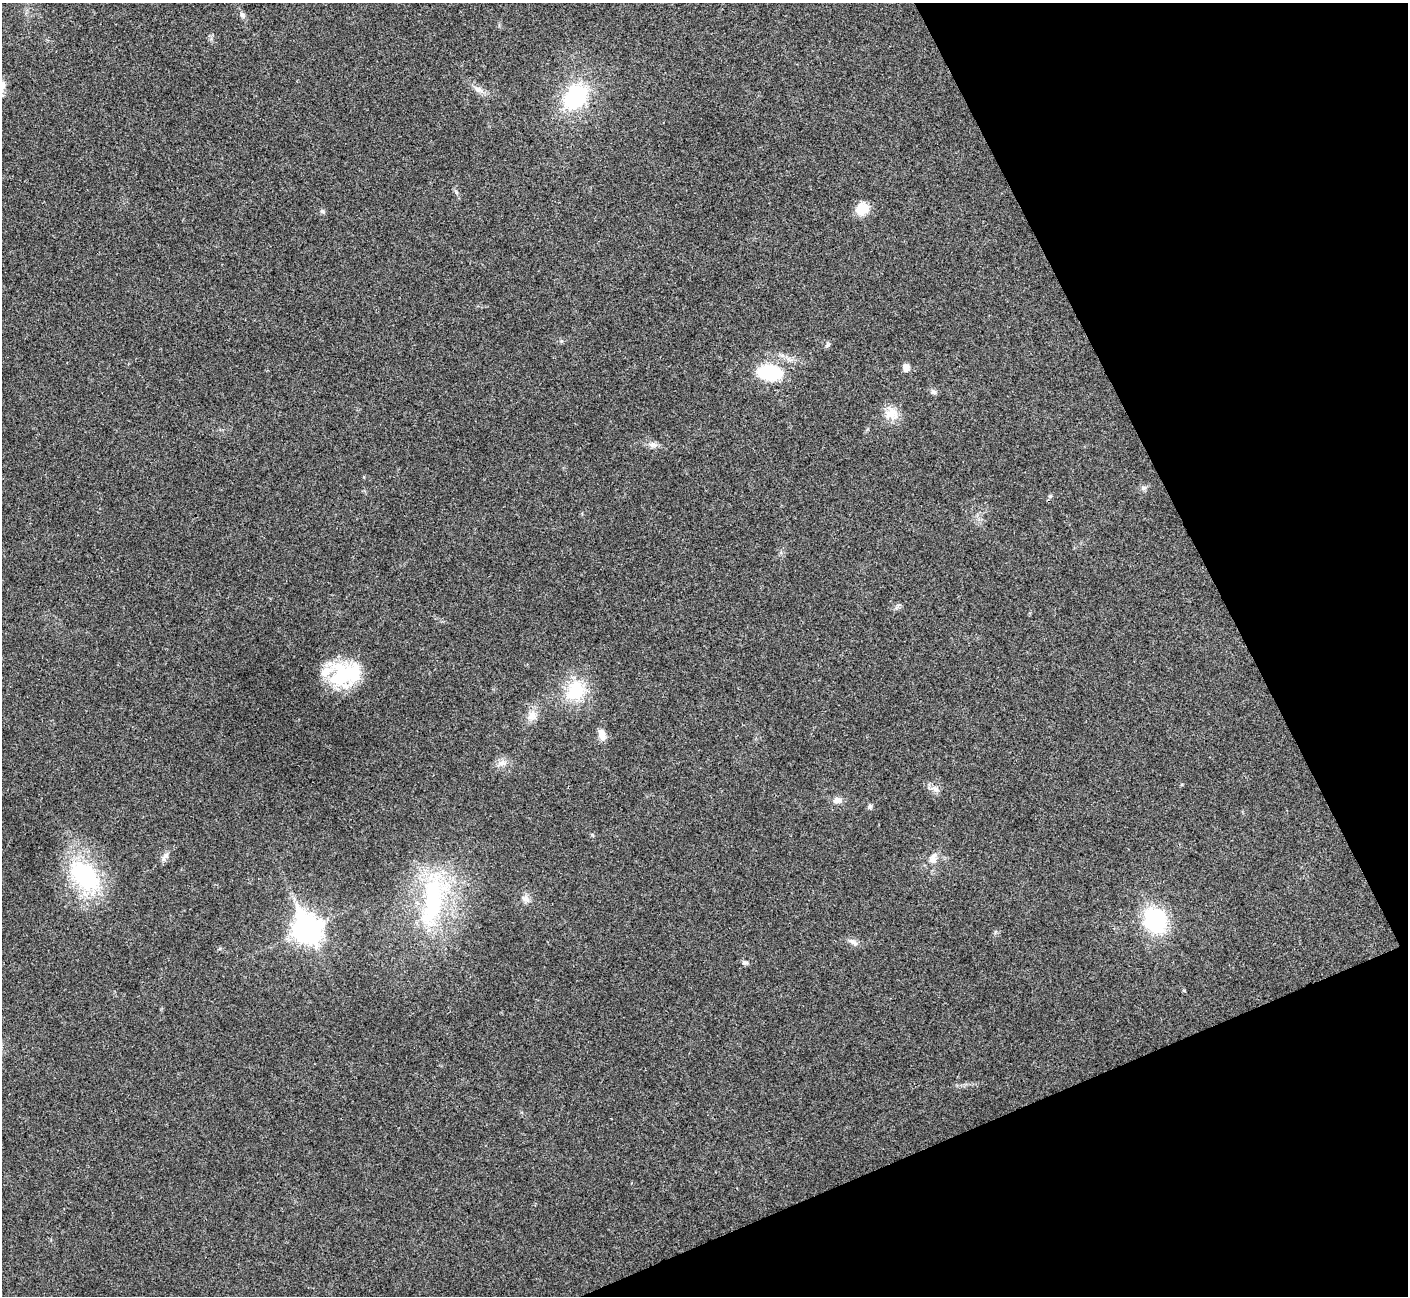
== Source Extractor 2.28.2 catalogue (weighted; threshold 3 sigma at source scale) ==
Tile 12 of 4 x 4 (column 4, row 3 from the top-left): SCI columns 4219-5624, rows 1450-2743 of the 5629 x 5618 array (HDU 1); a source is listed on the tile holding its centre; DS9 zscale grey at full resolution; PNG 1410 x 1298 px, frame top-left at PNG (2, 3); no overlay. Shown black and unused: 21% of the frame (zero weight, under 3 of 4 exposures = <1% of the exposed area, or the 3 px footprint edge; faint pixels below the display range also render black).
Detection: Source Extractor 2.28.2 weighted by HDU 2 'WHT'; one run over the whole footprint, this tile lists its part. Background 0.0224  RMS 0.004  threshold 0.018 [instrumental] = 3 sigma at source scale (4.5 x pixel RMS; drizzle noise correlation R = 1.50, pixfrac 1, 0.05/0.05 arcsec/px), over >= 5 px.
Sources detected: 33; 1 inside a brighter object's white glare — not listed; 2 inside a brighter listed object's ellipse — not listed separately; the other 30 listed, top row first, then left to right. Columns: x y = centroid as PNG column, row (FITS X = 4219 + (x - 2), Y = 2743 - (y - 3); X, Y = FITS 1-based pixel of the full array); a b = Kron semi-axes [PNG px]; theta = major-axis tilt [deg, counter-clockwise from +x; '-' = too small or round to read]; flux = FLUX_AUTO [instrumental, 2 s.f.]
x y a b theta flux
242 15 10 6 -48 1.2
3 85 11 8 80 2.3
478 89 14 7 -32 2.4
575 97 23 17 47 38
862 209 16 14 33 6
322 212 7 5 -33 0.77
828 345 8 5 28 0.78
906 367 8 7 - 2.6
770 373 20 12 -7 27
933 392 8 6 -34 1.1
892 414 18 15 -34 5.8
1144 488 8 6 2 1.1
1050 496 5 5 - 0.54
341 674 39 27 75 22
575 690 29 23 65 17
532 715 15 11 47 3.7
602 735 13 9 -70 3.2
502 763 11 8 20 2.4
936 789 9 7 -1 1.7
837 800 12 8 9 2.2
870 807 6 5 - 0.96
165 856 13 6 53 1.8
932 860 10 9 - 2.2
84 876 45 27 -44 40
525 898 10 10 - 2.1
432 900 78 24 81 50
1155 920 19 16 -68 43
306 929 12 10 -64 380
853 942 13 6 -32 1.8
745 963 8 6 -8 0.92
Isophote crosses this tile's border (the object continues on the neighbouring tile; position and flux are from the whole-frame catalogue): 1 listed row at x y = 3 85
Unlisted compact peaks at least as high as the median listed source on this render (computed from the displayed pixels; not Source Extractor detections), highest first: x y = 456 192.